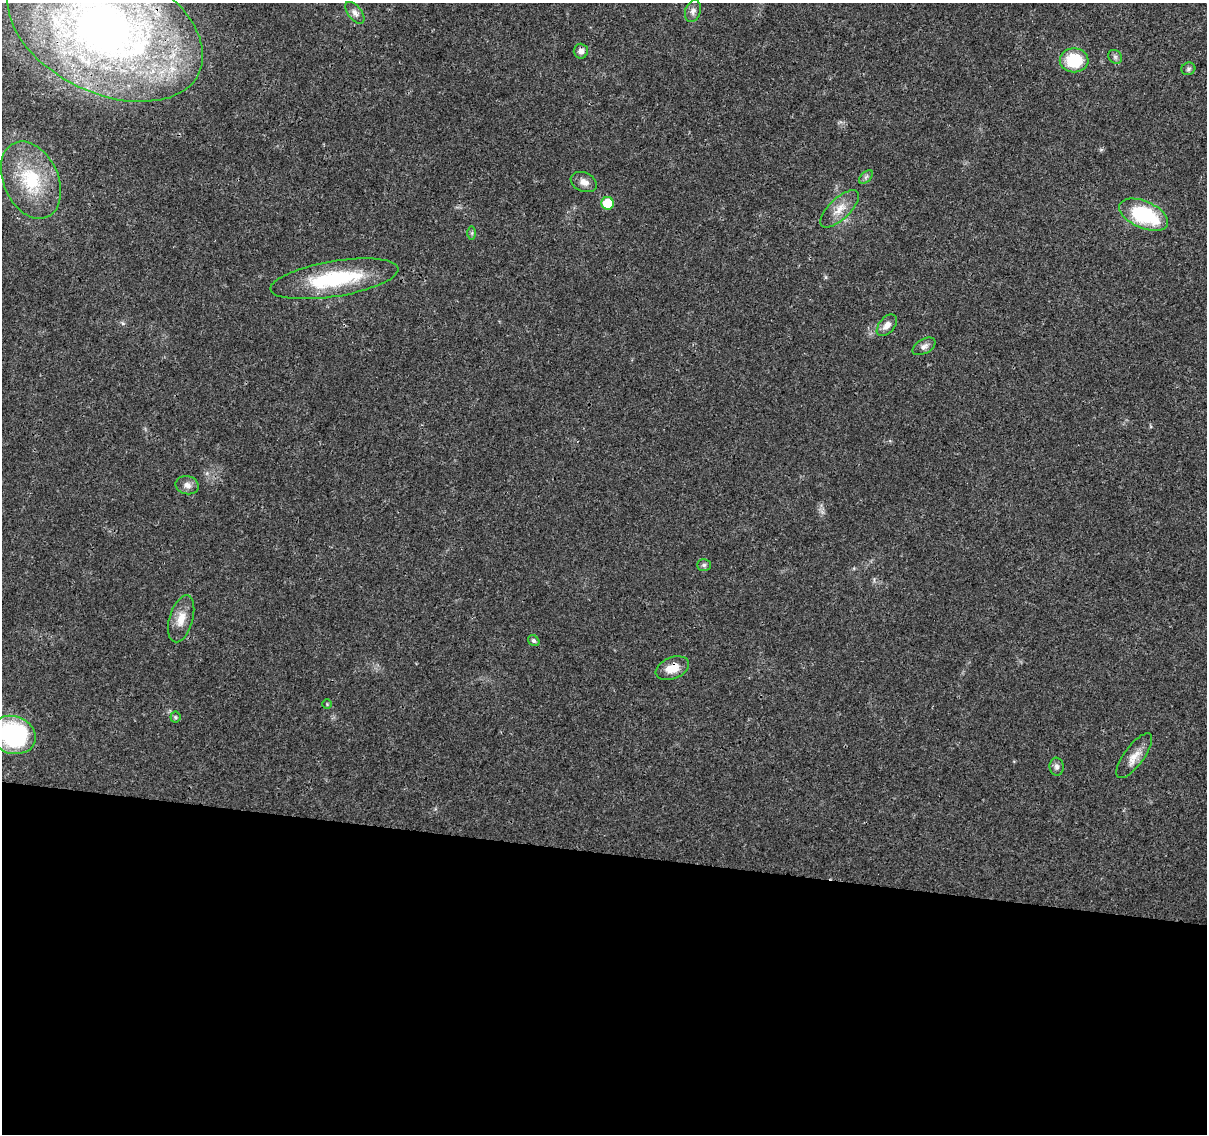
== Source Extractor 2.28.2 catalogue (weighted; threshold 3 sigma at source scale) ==
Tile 14 of 4 x 4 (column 2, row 4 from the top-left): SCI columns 1208-2412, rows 228-1359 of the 4833 x 5042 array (HDU 1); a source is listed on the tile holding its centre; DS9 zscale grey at full resolution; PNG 1209 x 1136 px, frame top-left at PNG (2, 3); each listed source drawn as its Kron ellipse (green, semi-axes under 4 px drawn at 4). Shown black and unused: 25% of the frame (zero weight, under 3 of 4 exposures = <1% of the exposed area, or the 3 px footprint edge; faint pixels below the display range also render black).
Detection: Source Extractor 2.28.2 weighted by HDU 2 'WHT'; one run over the whole footprint, this tile lists its part. Background 0.024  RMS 0.002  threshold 0.00914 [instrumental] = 3 sigma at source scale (4.5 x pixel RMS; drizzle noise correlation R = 1.50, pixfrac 1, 0.0396/0.0396 arcsec/px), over >= 5 px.
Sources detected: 27; all 27 listed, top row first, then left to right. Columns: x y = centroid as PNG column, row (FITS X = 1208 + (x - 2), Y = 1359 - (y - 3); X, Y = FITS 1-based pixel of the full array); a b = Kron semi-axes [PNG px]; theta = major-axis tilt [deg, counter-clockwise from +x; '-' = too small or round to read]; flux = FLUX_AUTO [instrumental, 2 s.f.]
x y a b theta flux
693 11 11 7 73 0.95
355 13 13 6 -51 0.98
105 29 104 64 -26 160
581 51 7 7 - 1
1115 57 7 6 - 0.5
1074 60 14 12 1 9.1
1188 69 7 6 - 0.44
866 177 8 5 45 0.54
31 180 41 27 -66 14
584 182 13 9 -22 1.4
607 203 6 6 - 6
840 209 24 10 43 2.9
1144 215 26 13 -23 16
472 233 6 4 90 0.33
334 279 65 17 9 17
887 325 12 7 50 1.5
924 346 12 7 30 0.93
187 485 11 9 -13 1.2
704 565 7 5 1 0.45
181 619 24 11 74 2.9
534 641 6 5 - 0.47
672 668 17 11 23 3
327 704 5 4 - 0.24
175 717 5 5 - 0.32
13 735 23 18 -20 27
1134 756 27 10 54 2.5
1057 767 9 7 -84 0.75
Overlapping masked pixels (flux is a lower limit): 2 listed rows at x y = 105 29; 672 668
Isophote crosses this tile's border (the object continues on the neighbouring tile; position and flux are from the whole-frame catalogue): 2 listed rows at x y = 105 29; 13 735